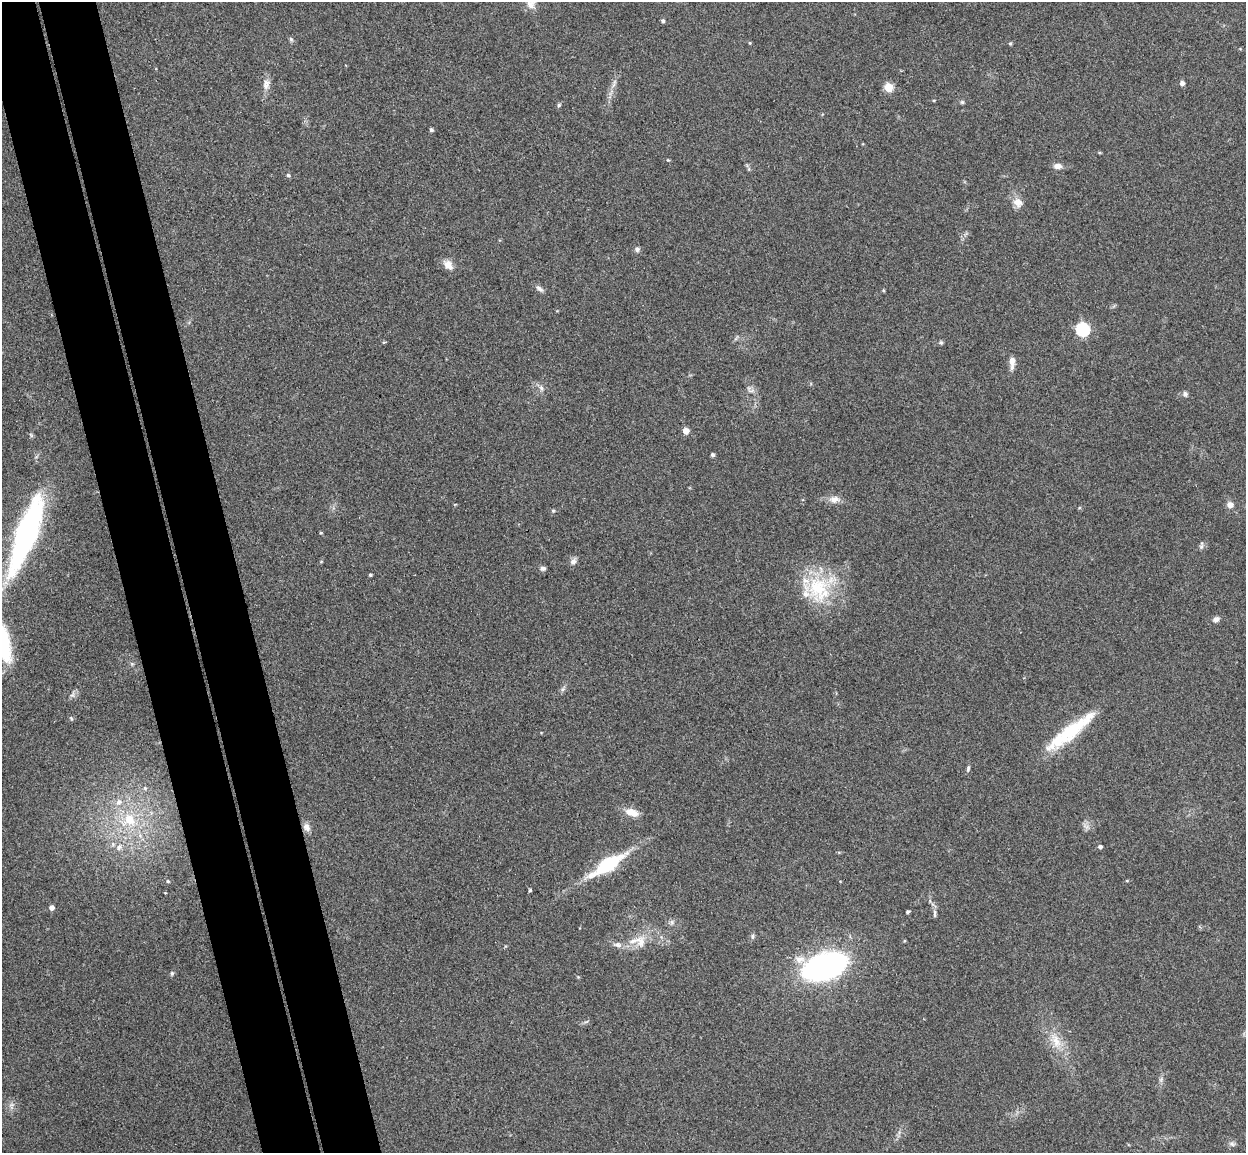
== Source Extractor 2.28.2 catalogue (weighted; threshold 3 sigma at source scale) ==
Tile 11 of 4 x 4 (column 3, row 3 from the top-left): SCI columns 2543-3786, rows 1306-2456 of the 5086 x 5029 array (HDU 1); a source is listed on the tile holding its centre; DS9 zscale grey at full resolution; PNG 1248 x 1155 px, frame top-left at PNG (2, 2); no overlay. Shown black and unused: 9% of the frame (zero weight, under 3 of 4 exposures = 5% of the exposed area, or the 3 px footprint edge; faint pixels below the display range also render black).
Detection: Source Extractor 2.28.2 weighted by HDU 2 'WHT'; one run over the whole footprint, this tile lists its part. Background 0.0705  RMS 0.0075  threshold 0.0339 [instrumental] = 3 sigma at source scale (4.5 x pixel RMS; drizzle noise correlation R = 1.50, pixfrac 1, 0.05/0.05 arcsec/px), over >= 5 px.
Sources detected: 66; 4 inside a brighter listed object's ellipse — not listed separately; the other 62 listed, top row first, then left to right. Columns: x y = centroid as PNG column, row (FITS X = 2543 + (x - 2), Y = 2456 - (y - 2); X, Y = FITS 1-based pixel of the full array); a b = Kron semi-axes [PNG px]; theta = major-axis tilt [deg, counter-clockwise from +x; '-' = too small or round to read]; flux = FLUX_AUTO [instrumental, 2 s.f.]
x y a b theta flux
663 21 5 4 - 1.3
291 39 6 5 - 1.2
750 43 5 3 - 0.68
1010 44 5 4 - 0.92
1182 83 5 5 - 2.8
266 84 15 9 77 4.8
889 87 6 6 - 17
962 102 5 5 - 1.1
559 105 5 4 - 1.3
431 130 4 4 - 1.5
1099 153 5 3 - 0.72
668 160 4 4 - 0.61
1057 166 10 6 -6 4
288 175 6 4 -27 1.1
1018 202 13 11 -37 6.2
637 249 6 5 - 2.1
448 265 14 10 -49 5.6
540 289 11 5 -36 2.4
1083 329 6 6 - 100
384 342 5 3 - 0.7
941 342 6 5 - 1.1
1012 362 16 6 90 4.9
541 388 8 5 -68 2.1
1185 394 7 6 - 1.8
686 431 5 5 - 5.5
712 455 4 4 - 1.5
834 499 14 9 6 5.4
1230 505 6 6 - 4.7
553 511 5 4 - 0.91
321 533 5 3 - 0.67
27 534 75 18 69 190
1201 547 6 5 - 1.5
573 562 9 7 57 3.1
543 568 7 6 - 1.9
370 575 3 3 - 1.1
818 587 35 29 67 46
1216 619 9 6 25 2.6
563 689 6 5 - 1.6
71 718 5 4 - 0.93
1070 732 68 13 38 44
968 769 8 4 82 1.4
145 788 5 4 - 1
119 802 7 7 - 2.8
632 812 18 9 -15 8.5
129 820 13 12 - 13
307 827 11 8 -57 3.8
119 847 9 7 52 3
1100 847 4 4 - 1.7
608 865 37 12 33 48
168 881 4 3 - 0.65
530 890 4 3 - 0.97
51 908 5 5 - 2.8
908 912 3 3 - 1.1
935 913 13 4 90 2.1
672 922 7 4 72 1.4
752 936 8 4 90 1.4
634 941 26 7 18 9.8
800 959 15 9 7 6.7
825 966 30 15 19 290
172 973 6 5 - 1.2
1056 1041 23 10 -67 12
1232 1144 9 5 -19 1.9